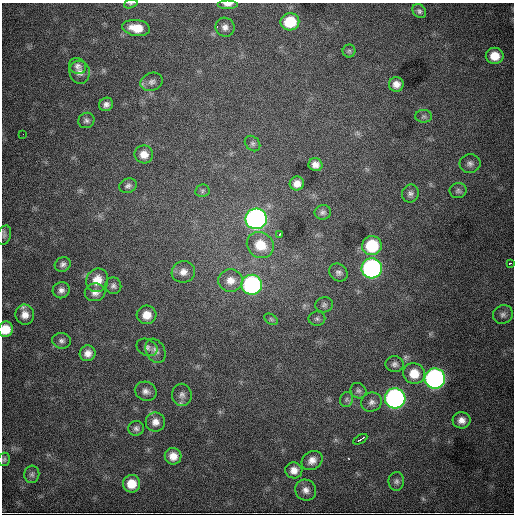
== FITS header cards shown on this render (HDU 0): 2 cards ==
NAXIS1  =                  512
NAXIS2  =                  512

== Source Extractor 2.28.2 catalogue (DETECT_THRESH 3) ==
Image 512 x 512 px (HDU 0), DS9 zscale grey, 1 PNG px = 1 image px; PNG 516 x 516 px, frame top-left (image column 1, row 512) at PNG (2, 3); each listed source drawn as its Kron ellipse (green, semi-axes under 4 px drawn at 4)
Background 5640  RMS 77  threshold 230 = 3 sigma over >= 5 px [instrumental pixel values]
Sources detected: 74; all 74 listed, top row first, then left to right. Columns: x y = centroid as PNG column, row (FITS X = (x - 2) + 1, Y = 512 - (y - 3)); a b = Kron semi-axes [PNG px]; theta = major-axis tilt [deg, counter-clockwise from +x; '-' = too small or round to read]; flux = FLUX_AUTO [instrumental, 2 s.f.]
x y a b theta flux
131 4 7 4 18 6.8e+03
228 4 10 4 0 2.8e+04
419 11 8 6 -51 1.3e+04
290 22 9 8 - 1.8e+05
225 27 10 9 - 2.7e+04
136 28 14 8 -8 8.4e+04
349 51 6 6 - 1.1e+04
495 56 9 8 - 7.8e+04
77 66 9 8 - 2.1e+04
80 72 11 10 - 3.2e+04
152 82 11 9 18 2.4e+04
396 84 7 7 - 3.6e+04
106 104 7 6 - 2.1e+04
424 116 8 6 0 1.3e+04
86 120 8 7 - 1.6e+04
23 134 2 2 - 3.4e+03
253 143 8 6 -45 1.5e+04
144 154 9 9 - 4.4e+04
470 164 10 9 - 2.4e+04
315 165 7 6 - 3.3e+04
297 183 7 7 - 3.7e+04
128 186 9 7 19 1.6e+04
202 191 7 6 - 1.0e+04
458 191 8 7 - 1.6e+04
410 194 9 8 - 2.0e+04
323 212 8 7 - 1.5e+04
256 219 10 10 - 2.2e+06
279 234 4 2 - 5.7e+03
4 235 10 6 71 1.5e+04
260 245 14 12 -33 1.1e+05
372 246 10 9 - 2.6e+05
510 263 3 2 - 2.2e+04
63 264 8 7 - 1.8e+04
372 268 10 10 - 1.5e+06
183 272 12 10 18 3.9e+04
338 273 10 8 -39 2.0e+04
97 280 12 10 62 7.8e+04
230 280 12 11 - 5.0e+04
252 285 10 10 - 9.6e+05
113 286 8 8 - 1.7e+04
61 290 8 8 - 2.4e+04
95 292 10 9 - 3.0e+04
324 305 9 7 13 1.6e+04
503 314 10 9 - 2.4e+04
25 315 10 9 - 4.4e+04
147 315 10 9 - 6.3e+04
271 319 7 4 -31 9.8e+03
317 319 8 7 - 1.4e+04
5 329 8 7 - 8.5e+04
62 341 9 7 -11 1.8e+04
147 347 11 8 -25 2.0e+04
155 351 13 9 -63 2.9e+04
88 353 8 7 - 3.5e+04
395 364 9 8 - 1.9e+04
414 374 11 10 - 9.1e+04
435 378 10 10 - 1.8e+06
146 391 11 9 -23 2.7e+04
358 391 8 7 - 1.6e+04
182 395 11 9 -79 2.5e+04
395 398 10 10 - 1.8e+06
346 399 7 6 - 1.3e+04
372 402 10 9 - 2.5e+04
462 420 9 8 - 3.6e+04
155 422 9 9 - 3.6e+04
136 428 8 7 - 1.6e+04
360 439 8 2 29 1.4e+04
173 456 8 8 - 4.9e+04
4 459 7 6 - 9.9e+03
312 460 11 9 34 3.7e+04
294 470 8 8 - 3.8e+04
32 474 9 7 85 1.6e+04
396 481 9 8 - 1.7e+04
131 484 9 8 - 8.6e+04
306 490 11 10 - 3.3e+04
At the frame edge (FLAGS 8, measured only in part): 3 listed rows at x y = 131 4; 228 4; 5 329